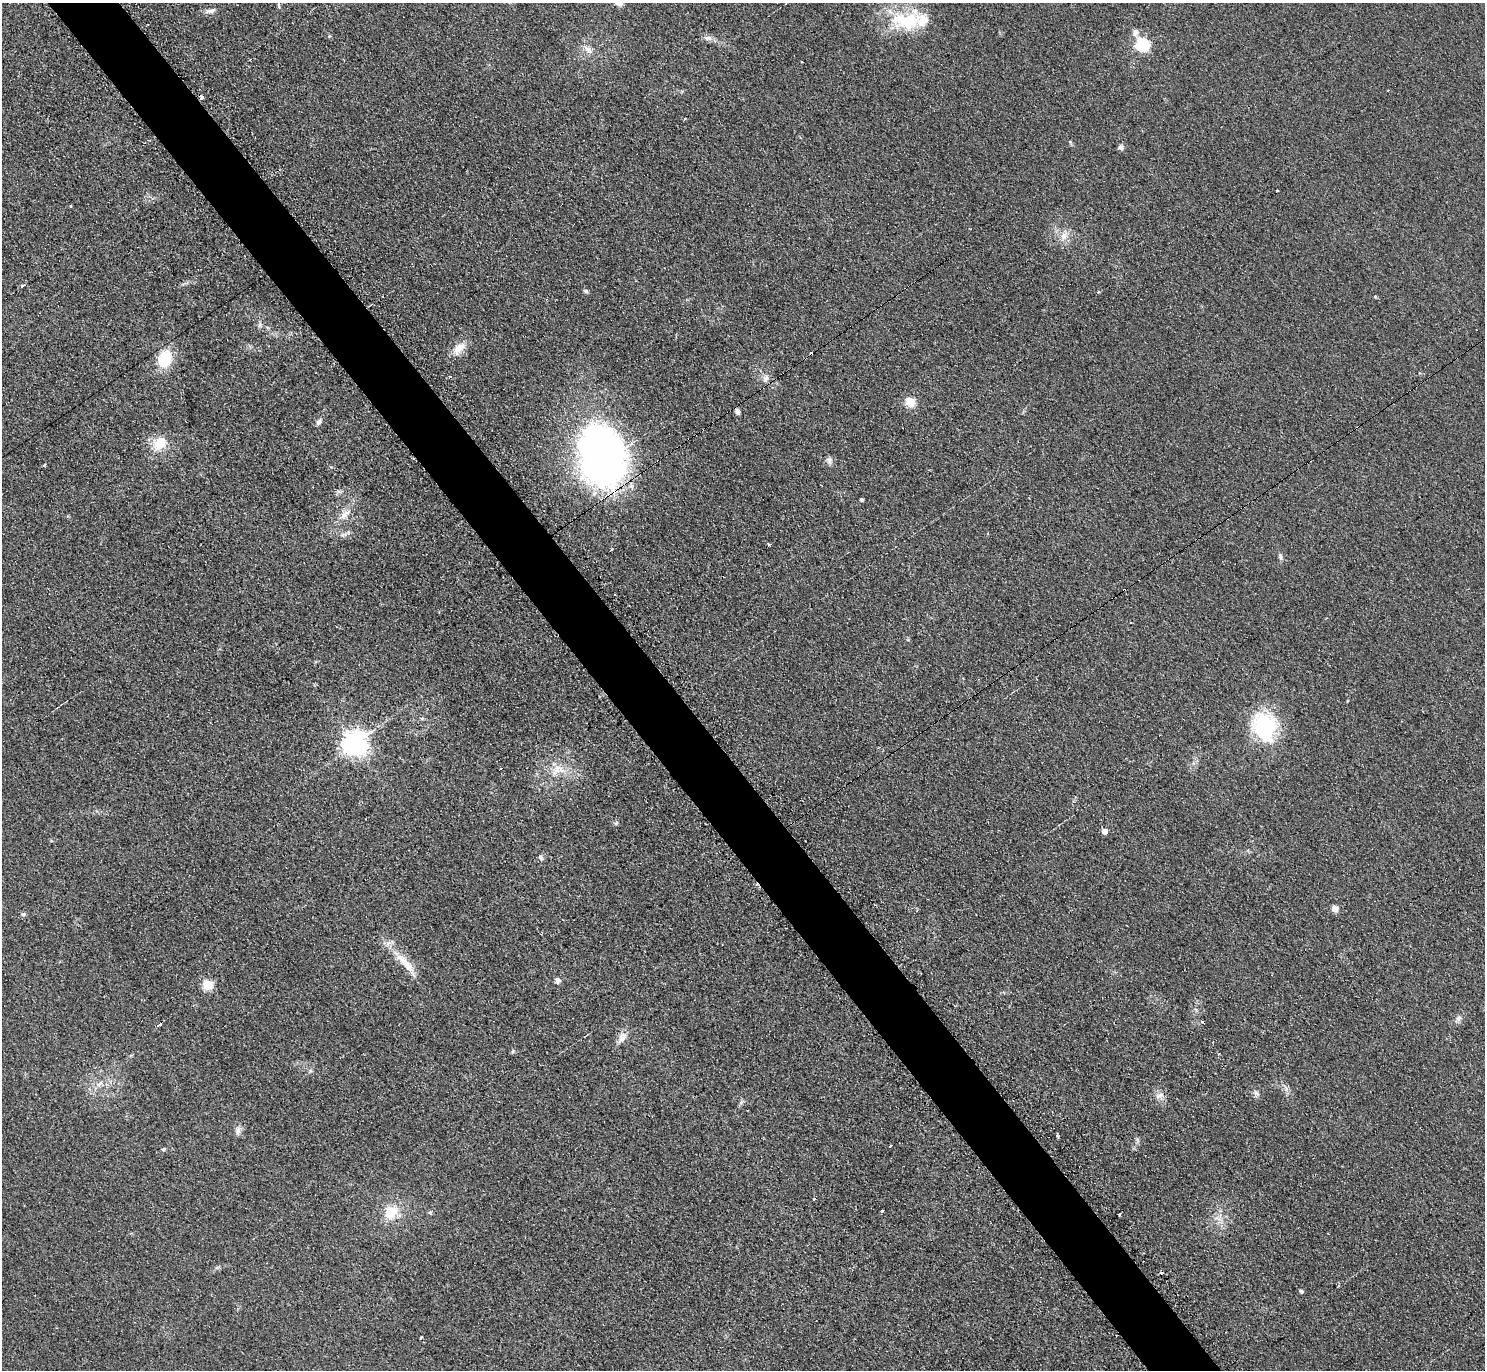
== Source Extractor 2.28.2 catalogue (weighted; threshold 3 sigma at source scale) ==
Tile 11 of 4 x 4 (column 3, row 3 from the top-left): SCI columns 2971-4453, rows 1528-2895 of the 5950 x 5938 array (HDU 1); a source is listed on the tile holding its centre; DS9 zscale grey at full resolution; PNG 1487 x 1372 px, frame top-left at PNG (2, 3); no overlay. Shown black and unused: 5% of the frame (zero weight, under 2 of 3 exposures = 2% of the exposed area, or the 3 px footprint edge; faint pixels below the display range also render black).
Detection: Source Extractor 2.28.2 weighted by HDU 2 'WHT'; one run over the whole footprint, this tile lists its part. Background 0.0961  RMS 0.012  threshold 0.0518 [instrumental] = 3 sigma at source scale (4.5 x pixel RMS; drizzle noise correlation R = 1.50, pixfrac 1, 0.05/0.05 arcsec/px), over >= 5 px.
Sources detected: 72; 10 cosmic-ray / hot-pixel residue — not listed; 1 inside a brighter listed object's ellipse — not listed separately; the other 61 listed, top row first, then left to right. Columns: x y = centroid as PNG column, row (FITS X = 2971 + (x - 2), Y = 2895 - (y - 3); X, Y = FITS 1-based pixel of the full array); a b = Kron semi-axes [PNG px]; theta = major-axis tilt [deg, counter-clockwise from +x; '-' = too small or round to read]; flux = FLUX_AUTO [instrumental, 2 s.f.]
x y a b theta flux
619 3 11 7 -16 4.8
210 11 14 5 10 5.1
907 21 44 23 1 63
1135 33 11 8 59 4.8
708 38 13 6 -3 5.1
1142 44 6 6 - 150
588 49 15 7 -38 7.4
250 60 2 2 - 1.3
201 97 4 3 - 10
1120 147 7 6 - 3
1277 191 3 3 - 7.8
70 206 3 3 - 2.6
1064 236 9 6 -87 6
22 286 4 3 - 3.6
586 291 6 5 - 2
1098 292 3 3 - 2.3
1375 296 5 3 - 1.1
459 348 20 11 47 13
165 359 16 12 69 40
450 377 3 3 - 1.5
765 378 10 8 70 5.1
910 402 5 5 - 51
737 412 6 5 - 4.3
319 422 8 6 57 3.4
160 443 15 11 45 25
602 455 66 44 -80 510
829 460 9 7 72 4
44 465 4 3 - 2.3
861 499 4 4 - 1.7
344 515 18 8 44 10
768 545 3 3 - 2.2
611 549 3 3 - 1.8
1281 556 10 3 -69 2.1
1264 726 35 27 -76 87
354 743 8 8 - 1000
556 770 19 8 58 12
616 823 7 4 45 1.7
1104 831 5 5 - 8.1
541 857 7 5 -51 2.6
1335 908 8 7 - 5.8
23 914 6 6 - 2
406 963 36 10 -46 23
558 980 8 6 -89 3.6
208 985 5 5 - 60
1458 1018 9 6 39 3.8
1203 1022 3 2 - 3.1
159 1025 4 3 - 4.3
622 1038 14 9 59 8.4
1219 1054 3 3 - 1.9
100 1084 10 5 41 4.9
1257 1094 7 4 -20 2.4
1159 1095 9 3 31 2.9
238 1131 12 6 80 4.8
1058 1136 4 4 - 1.7
890 1146 3 2 - 1.8
163 1149 5 5 - 1.4
814 1199 3 3 - 1.3
882 1211 3 2 - 2.7
391 1213 19 15 49 24
1119 1215 3 2 - 1.7
1301 1291 5 4 - 2.7
Overlapping masked pixels (flux is a lower limit): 2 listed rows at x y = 201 97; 602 455
Isophote crosses this tile's border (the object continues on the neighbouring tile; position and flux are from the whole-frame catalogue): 1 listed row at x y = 619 3
Unlisted compact peaks at least as high as the median listed source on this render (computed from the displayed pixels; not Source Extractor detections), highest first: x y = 513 1051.